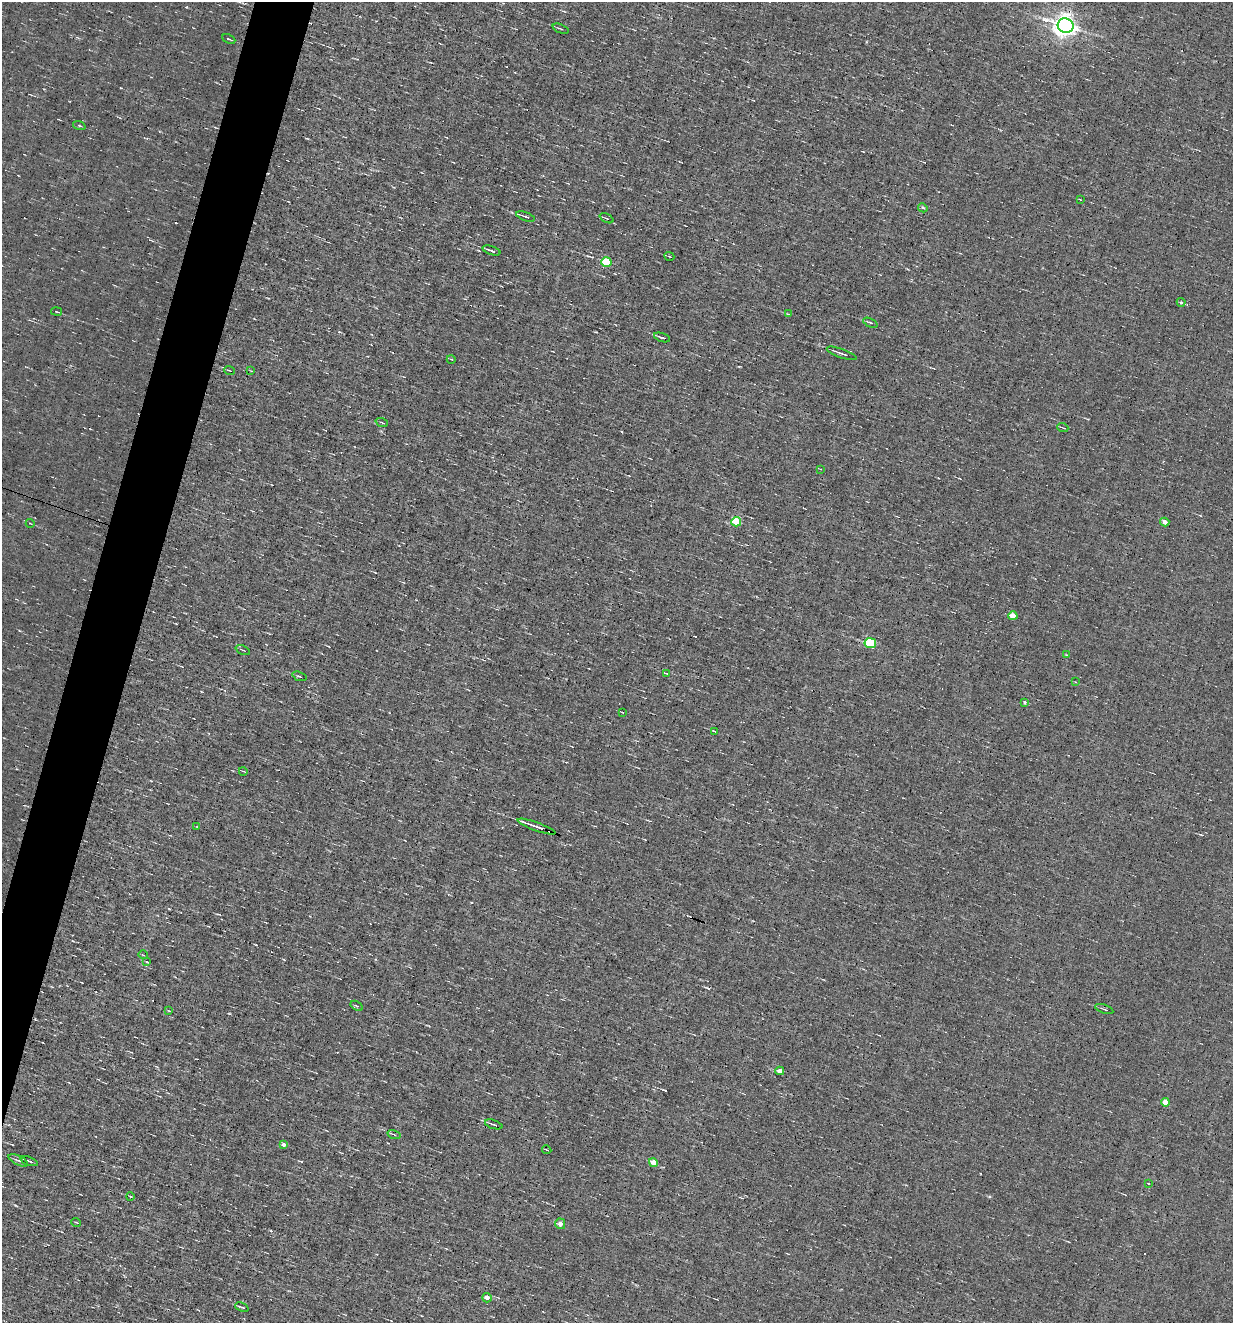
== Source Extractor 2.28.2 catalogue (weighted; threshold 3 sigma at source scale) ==
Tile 7 of 4 x 4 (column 3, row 2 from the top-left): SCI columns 2715-3945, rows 2645-3965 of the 5302 x 5287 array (HDU 1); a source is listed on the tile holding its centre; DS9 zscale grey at full resolution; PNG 1235 x 1325 px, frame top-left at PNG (2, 2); each listed source drawn as its Kron ellipse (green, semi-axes under 4 px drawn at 4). Shown black and unused: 4% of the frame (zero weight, under 4 of 8 exposures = <1% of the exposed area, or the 3 px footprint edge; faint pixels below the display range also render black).
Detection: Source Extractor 2.28.2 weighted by HDU 2 'WHT'; one run over the whole footprint, this tile lists its part. Background 0.00382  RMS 0.031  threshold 0.127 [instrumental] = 3 sigma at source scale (4.09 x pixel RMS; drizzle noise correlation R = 1.36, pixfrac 0.8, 0.05/0.05 arcsec/px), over >= 5 px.
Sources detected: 68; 9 cosmic-ray / hot-pixel residue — neither listed nor drawn; the other 59 listed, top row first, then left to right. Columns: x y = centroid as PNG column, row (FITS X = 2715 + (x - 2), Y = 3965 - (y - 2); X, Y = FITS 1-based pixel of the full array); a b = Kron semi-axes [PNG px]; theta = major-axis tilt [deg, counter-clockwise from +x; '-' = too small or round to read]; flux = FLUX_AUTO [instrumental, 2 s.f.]
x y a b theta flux
1066 26 8 7 - 2400
560 29 8 3 -22 3.9
229 39 7 3 -24 3.4
79 126 6 4 -19 4.5
1080 199 3 2 - 1.9
923 208 5 4 - 5.4
526 216 10 3 -20 7
607 218 7 4 -26 4.9
491 250 9 2 -18 9.2
669 256 5 2 - 2.2
606 262 5 5 - 130
1181 302 4 3 - 3.9
56 312 5 2 - 3.2
788 314 4 2 - 2.2
870 323 7 3 -24 4.9
662 337 8 2 -18 5.4
842 353 16 3 -20 12
451 359 4 3 - 2.1
230 371 5 2 - 2
251 371 3 2 - 1.9
382 422 6 2 -21 2.4
1063 428 5 2 - 2.7
820 469 3 3 - 1.7
736 522 5 4 - 110
1165 522 4 4 - 20
30 523 4 2 - 2.1
1013 616 4 4 - 48
870 643 5 5 - 200
243 650 7 2 -24 2.8
1066 655 3 2 - 3.1
666 673 4 2 - 1.9
299 676 7 3 -19 4.9
1076 682 3 2 - 1.6
1025 702 4 4 - 4.8
622 712 3 3 - 2.2
715 731 3 3 - 4.2
243 771 4 2 - 2.3
197 827 3 2 - 1.9
537 827 20 3 -20 28
143 955 5 3 - 2.2
147 962 3 2 - 2.3
357 1006 6 4 -32 3.7
1104 1009 9 2 -20 3.5
169 1011 4 2 - 2.2
780 1071 4 4 - 17
1165 1102 4 4 - 37
494 1124 9 3 -19 5.7
394 1134 6 3 -15 3.9
284 1145 4 3 - 12
547 1150 5 3 - 2.2
18 1160 10 4 -26 7
29 1161 9 2 -20 8
653 1163 4 4 - 54
1148 1184 4 3 - 4.2
130 1196 4 3 - 2.2
76 1222 5 3 - 2.3
560 1224 5 5 - 18
487 1298 5 4 - 16
242 1307 7 2 -22 5.6
Unlisted compact peaks at least as high as the median listed source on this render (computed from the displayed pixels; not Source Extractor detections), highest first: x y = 15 1205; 989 1196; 707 988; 665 1090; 121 88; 596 332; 512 212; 19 630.